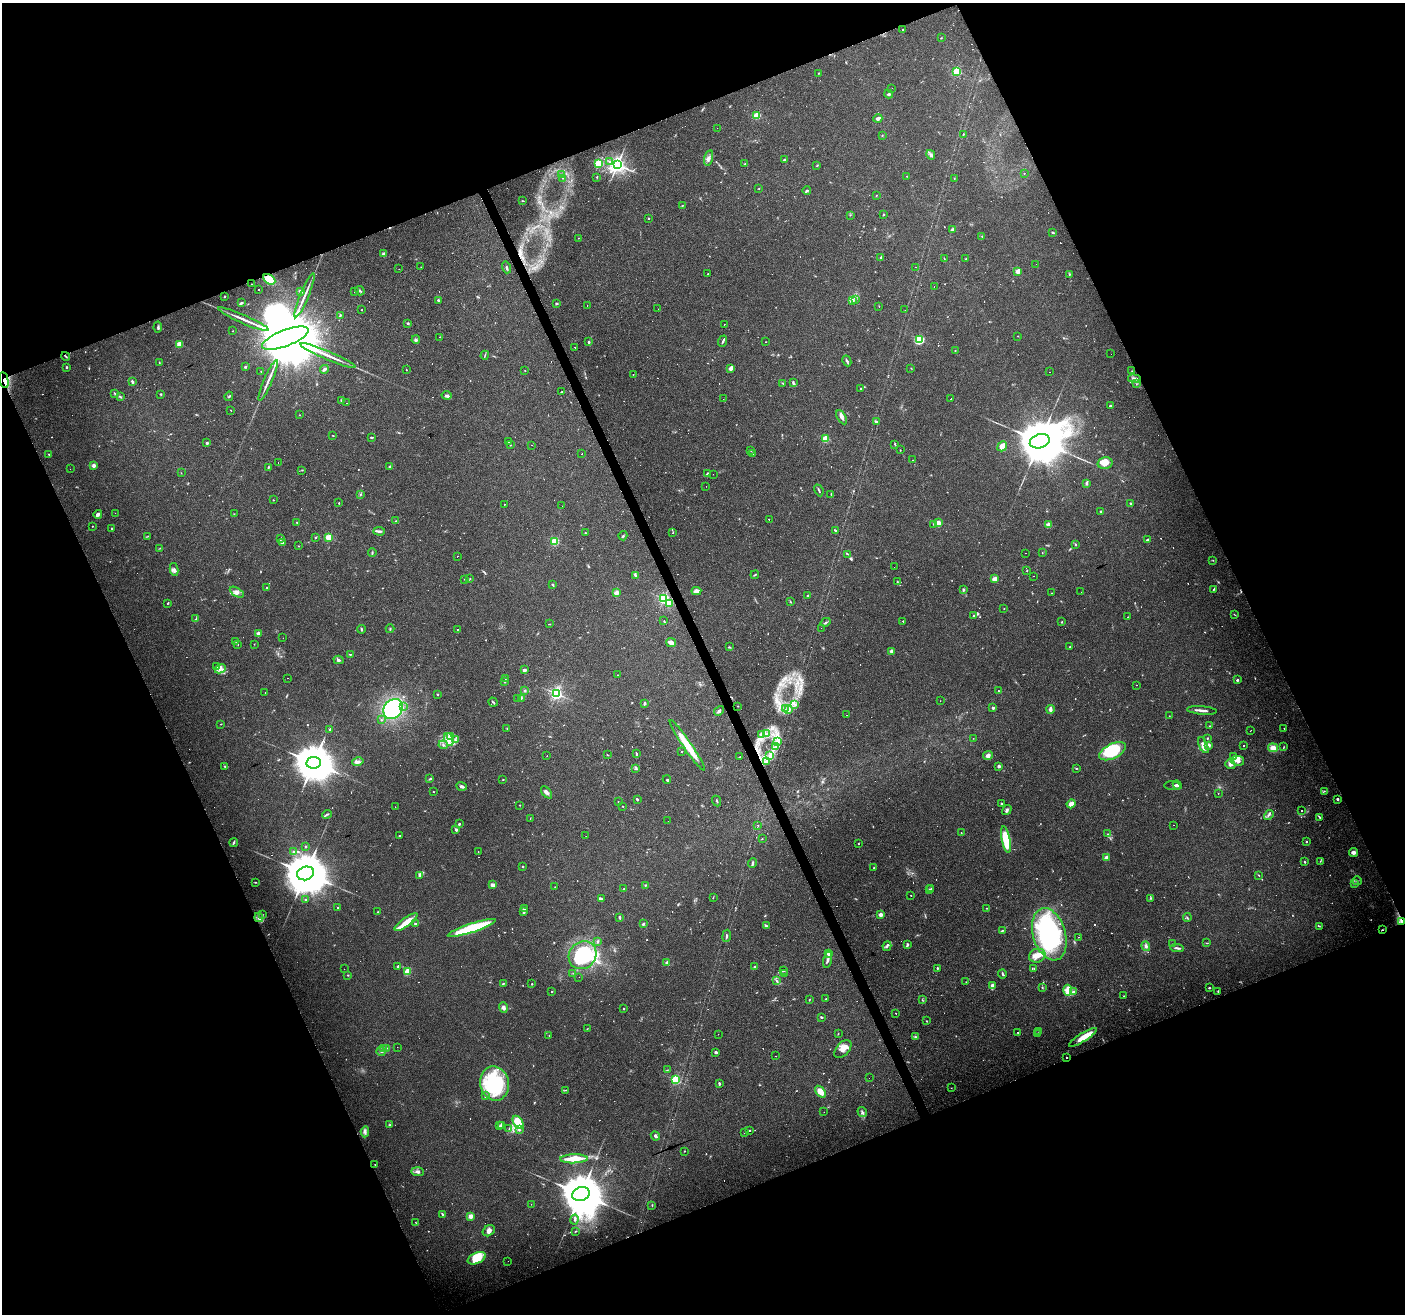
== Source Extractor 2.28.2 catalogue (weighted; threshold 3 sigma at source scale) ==
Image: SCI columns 1-5611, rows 82-5328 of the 5611 x 5467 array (HDU 1 of 3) = the unmasked area's bounding box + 8 px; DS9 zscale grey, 4 x 4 block average (1 PNG px = mean of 4 x 4 image px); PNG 1407 x 1316 px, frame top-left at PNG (2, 3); each listed source drawn as its Kron ellipse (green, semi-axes under 4 px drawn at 4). Shown black and unused: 43% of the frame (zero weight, under 4 of 8 exposures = <1% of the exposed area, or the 3 px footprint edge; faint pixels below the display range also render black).
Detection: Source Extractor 2.28.2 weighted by HDU 2 'WHT'. Background 0.0498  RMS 0.0024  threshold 0.00977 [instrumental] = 3 sigma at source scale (4.09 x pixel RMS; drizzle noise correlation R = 1.36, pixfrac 0.8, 0.0396/0.0396 arcsec/px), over >= 5 px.
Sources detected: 942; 28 too faint to see at this stretch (4 x 4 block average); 5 inside a brighter object's white glare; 200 cosmic-ray / hot-pixel residue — neither listed nor drawn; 17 coinciding with a brighter row at this scale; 44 inside a brighter listed object's ellipse — not listed separately; of the other 648, all 500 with FLUX_AUTO >= 0.479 (the completeness limit of this list) listed and drawn (148 fainter detections not listed), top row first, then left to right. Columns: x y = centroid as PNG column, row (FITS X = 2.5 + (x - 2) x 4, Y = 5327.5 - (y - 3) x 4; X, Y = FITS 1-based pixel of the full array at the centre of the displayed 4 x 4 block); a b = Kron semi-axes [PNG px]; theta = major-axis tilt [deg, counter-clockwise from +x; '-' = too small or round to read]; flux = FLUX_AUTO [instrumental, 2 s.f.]
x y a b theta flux
903 30 2 2 - 0.74
941 38 2 2 - 0.74
957 71 2 2 - 110
819 73 2 2 - 0.68
892 88 2 2 - 2.6
889 94 4 2 - 2.3
757 116 2 2 - 80
878 119 4 3 - 5.3
717 128 2 2 - 0.6
963 134 2 2 - 1
882 135 2 2 - 1
931 155 5 3 - 3.3
709 158 8 4 75 5.1
784 160 3 2 - 1.6
610 161 4 3 - 2.5
599 164 2 2 - 140
745 164 3 2 - 0.99
617 165 3 2 - 730
817 165 3 2 - 0.92
1024 173 2 2 - 17
562 175 2 2 - 0.61
907 176 2 2 - 0.86
597 177 3 2 - 0.87
562 178 2 2 - 0.51
954 179 2 2 - 0.75
759 188 2 2 - 0.58
807 191 4 2 - 1.8
876 196 2 2 - 0.6
523 201 4 2 - 0.82
682 205 2 2 - 0.55
850 215 2 2 - 0.88
883 215 2 2 - 1.5
648 218 2 2 - 0.72
952 230 3 2 - 4.8
1053 233 3 2 - 1.3
982 236 3 2 - 0.69
578 238 2 2 - 0.83
383 254 2 2 - 4
881 257 3 2 - 1.4
944 258 3 2 - 0.69
965 259 2 2 - 0.52
1036 264 2 2 - 0.52
421 267 2 2 - 0.5
507 267 6 2 -73 2.3
915 267 2 2 - 1
399 269 2 2 - 1.6
1017 271 2 2 - 27
708 274 2 2 - 1.1
1069 274 2 2 - 0.63
269 279 6 4 -32 29
251 284 2 2 - 0.53
934 287 2 2 - 0.61
258 290 2 2 - 1.8
300 291 4 2 - 2.2
360 291 5 2 - 1.9
354 292 2 2 - 0.55
305 295 24 2 67 8.9
225 296 2 2 - 1
438 300 2 2 - 2.1
852 300 4 3 - 2.6
856 300 3 2 - 1.4
241 303 3 2 - 2.4
556 303 3 2 - 1.8
587 306 2 2 - 0.89
879 306 2 2 - 0.58
658 309 2 2 - 0.55
362 310 2 2 - 0.72
905 310 2 2 - 1
340 315 4 2 - 1.1
244 319 27 2 -24 12
408 324 3 3 - 1.5
724 324 2 2 - 3.1
158 327 5 2 - 2.3
232 331 2 2 - 1
1018 336 2 2 - 0.55
439 337 2 2 - 0.64
285 338 24 8 21 38000
416 340 4 2 - 2.2
919 340 3 3 - 70
723 341 6 2 69 2
589 342 2 2 - 1.7
765 342 2 2 - 0.58
179 345 2 2 - 56
575 347 2 2 - 7.8
955 351 2 2 - 0.49
1111 354 2 2 - 0.65
328 355 30 2 -23 14
485 355 4 2 - 1.1
66 356 4 2 - 1.7
847 361 5 2 - 2.4
159 363 4 2 - 0.92
66 367 2 2 - 2.7
245 367 3 2 - 1.6
911 368 2 2 - 0.66
324 369 4 2 - 4
730 369 3 3 - 6
406 370 2 2 - 0.61
525 371 2 2 - 0.68
1132 371 2 2 - 0.69
261 372 3 2 - 0.65
1050 372 2 2 - 1.3
633 374 2 2 - 0.88
1134 379 6 3 -9 4
4 380 8 4 -79 6.6
268 380 22 2 67 8.6
132 382 3 2 - 2.9
783 383 2 2 - 0.94
794 383 4 3 - 1.9
1136 384 2 2 - 0.56
860 389 2 2 - 1.1
562 392 2 2 - 1.4
115 393 3 2 - 1
161 394 2 2 - 1.5
446 395 5 3 - 3
229 396 5 2 - 1.3
120 397 2 2 - 0.87
723 399 2 2 - 0.7
950 399 2 2 - 3.4
341 400 3 2 - 1.2
347 403 2 2 - 0.83
1110 406 2 2 - 1.7
231 410 2 2 - 6.6
300 415 2 2 - 0.51
842 417 8 4 -60 4.7
876 421 3 2 - 2
333 436 3 2 - 0.68
372 437 4 2 - 1.4
826 439 2 2 - 80
509 441 3 2 - 0.69
1040 441 10 7 18 11000
207 443 2 2 - 6
895 444 3 2 - 1.4
510 445 2 2 - 0.96
532 445 2 2 - 1.8
1002 446 5 4 - 13
751 450 2 2 - 1.1
900 450 2 2 - 0.61
581 454 2 2 - 1.2
753 454 2 2 - 0.63
49 455 3 2 - 0.92
913 460 2 2 - 11
278 463 2 2 - 1
1105 463 7 5 14 10
94 465 2 2 - 20
268 467 3 2 - 0.99
389 467 2 2 - 8
70 469 2 2 - 1
302 470 2 2 - 0.81
181 473 2 2 - 0.58
707 474 3 3 - 1.9
713 474 2 2 - 7.2
1087 483 4 2 - 3
706 486 2 2 - 1.8
819 490 6 2 -66 2
361 494 3 2 - 1
831 494 4 2 - 1
273 500 2 2 - 0.96
339 503 2 2 - 2
1131 503 3 2 - 1.9
505 504 2 2 - 0.86
562 506 2 2 - 1.7
1101 511 3 2 - 1.4
115 513 2 2 - 0.54
98 514 4 3 - 4.3
234 514 2 2 - 0.58
769 519 2 2 - 6.6
396 521 2 2 - 0.65
297 522 2 2 - 0.91
938 523 4 3 - 8.7
934 524 3 2 - 1.4
1048 525 2 2 - 32
92 526 2 2 - 1.2
112 528 2 2 - 3.1
379 531 6 3 -5 3.2
836 531 4 2 - 2.3
585 533 2 2 - 0.81
673 533 2 2 - 0.9
148 536 4 2 - 0.71
623 536 4 2 - 1.6
316 537 2 2 - 1.7
329 537 2 2 - 78
280 539 4 2 - 1.8
1147 540 2 2 - 5.8
555 541 2 2 - 97
283 542 3 2 - 1.4
1076 545 3 2 - 1.1
298 546 2 2 - 0.74
160 548 2 2 - 0.53
372 553 4 2 - 1.5
1026 553 2 2 - 1.5
1042 553 2 2 - 0.5
848 554 3 2 - 1
457 556 2 2 - 8.5
1213 560 2 2 - 0.59
894 567 2 2 - 0.66
174 569 6 3 -79 3.9
1027 571 2 2 - 0.91
635 575 4 2 - 1.6
755 575 4 2 - 1.2
1034 576 2 2 - 3
465 579 3 2 - 1.8
470 579 2 2 - 0.69
994 579 2 2 - 31
897 582 2 2 - 0.86
553 585 4 2 - 1.1
267 587 2 2 - 0.75
1213 589 3 2 - 1
963 590 3 2 - 1.4
696 591 5 3 - 8.2
237 592 7 4 -31 5.2
1081 592 2 2 - 2.3
616 593 2 2 - 33
1051 593 2 2 - 0.58
808 595 3 2 - 1.2
664 599 2 2 - 230
790 602 2 2 - 0.83
168 603 3 2 - 0.99
669 603 2 2 - 51
1004 609 2 2 - 0.55
1234 614 4 2 - 0.7
974 616 3 3 - 1.4
1128 617 2 2 - 1.1
196 618 3 2 - 1.1
664 621 3 2 - 1
903 621 2 2 - 1.4
826 622 5 2 - 2.2
1062 622 2 2 - 1.1
549 624 4 2 - 0.53
821 628 2 2 - 0.66
361 629 4 2 - 1.6
390 629 4 2 - 1.1
458 629 2 2 - 5.9
258 633 3 2 - 5.5
283 638 2 2 - 4.9
235 641 3 2 - 0.58
671 643 5 3 - 8.4
254 644 2 2 - 0.54
238 645 2 2 - 0.56
729 647 3 2 - 1.1
1070 647 2 2 - 0.92
891 651 2 2 - 12
350 654 3 2 - 0.95
338 660 5 3 - 3
216 667 3 2 - 1.1
220 669 6 3 24 4.9
524 670 4 3 - 2.8
618 675 2 2 - 0.52
287 678 2 2 - 0.49
505 679 2 2 - 0.51
1237 680 2 2 - 2.7
504 682 2 2 - 0.63
1137 685 2 2 - 1.1
525 690 3 2 - 0.94
999 691 2 2 - 0.63
265 692 2 2 - 0.49
437 694 2 2 - 0.77
556 694 2 2 - 340
518 698 2 2 - 0.73
521 698 3 3 - 1.5
940 701 2 2 - 1.3
493 702 5 2 - 1.5
644 704 4 2 - 2
795 705 2 2 - 0.6
738 706 2 2 - 0.54
403 707 2 2 - 0.84
785 708 2 2 - 0.51
993 708 3 2 - 2.4
393 709 11 9 46 150
1050 709 4 2 - 7.1
789 710 3 2 - 1.6
1202 710 15 2 -5 6.7
719 711 5 3 - 4
846 715 2 2 - 0.76
1169 716 2 2 - 0.58
382 720 2 2 - 0.65
221 724 2 2 - 0.78
1209 726 2 2 - 0.9
507 728 2 2 - 0.59
1284 728 2 2 - 0.83
330 729 2 2 - 1.3
1250 731 2 2 - 0.55
761 734 2 2 - 0.72
766 734 3 2 - 1.1
451 737 3 2 - 1.6
973 738 2 2 - 0.58
1207 739 2 2 - 0.72
449 740 6 3 -68 6
455 740 2 2 - 1.1
778 741 2 2 - 0.66
443 745 5 2 - 2.2
687 745 30 4 -56 40
1203 745 8 3 -67 7.8
1244 745 2 2 - 28
775 746 2 2 - 0.64
1209 746 4 3 - 2.6
1284 747 2 2 - 0.73
1273 748 5 4 - 9.7
1113 751 14 7 26 55
682 752 2 2 - 0.64
636 754 4 2 - 1.8
607 755 3 2 - 0.63
547 756 2 2 - 3.2
770 756 3 2 - 2.3
988 756 5 4 - 5.1
1234 756 3 2 - 1.2
739 757 2 2 - 1.1
767 761 3 2 - 1.9
1238 761 6 5 - 7.3
358 762 6 3 16 3.6
313 763 7 6 - 5800
1230 764 5 4 - 4.5
224 766 3 2 - 0.88
999 766 4 3 - 2.5
1076 768 2 2 - 1.1
635 769 3 2 - 1.3
430 779 4 2 - 1.6
503 779 2 2 - 0.71
667 780 4 2 - 2.2
1177 785 5 4 - 3.3
462 786 5 3 - 3.7
1172 786 8 2 -3 2.1
433 791 2 2 - 0.57
1324 791 2 2 - 0.63
547 792 7 3 -49 4.5
1218 793 2 2 - 2.9
1338 799 3 2 - 2
637 800 2 2 - 1.3
618 801 2 2 - 0.49
717 801 5 2 - 1.5
1002 804 3 3 - 1.9
1071 804 4 3 - 8.7
519 805 2 2 - 0.49
623 806 2 2 - 0.59
395 807 2 2 - 0.48
1007 810 5 3 - 2.8
1301 810 2 2 - 15
327 814 5 2 - 1.5
1269 815 5 3 - 2.7
1320 818 4 2 - 2.6
530 819 2 2 - 0.53
668 821 2 2 - 0.83
459 824 2 2 - 1.9
758 825 2 2 - 0.51
1174 825 2 2 - 0.52
456 830 4 3 - 2
961 833 2 2 - 0.68
1108 834 2 2 - 1.1
399 836 2 2 - 3
586 836 2 2 - 1.2
762 839 2 2 - 0.71
1006 840 13 4 -79 56
1306 842 2 2 - 1.4
234 843 4 2 - 1.6
858 844 2 2 - 0.68
305 846 2 2 - 0.84
293 851 3 2 - 1.5
478 852 2 2 - 0.66
1354 852 4 4 - 5.2
1107 857 2 2 - 28
1320 861 3 2 - 0.86
1305 862 2 2 - 1.5
753 863 5 2 - 2
523 867 2 2 - 0.96
874 868 2 2 - 0.95
306 873 9 6 17 8700
419 875 3 2 - 2.1
1259 875 2 2 - 0.75
1357 881 4 2 - 1.7
255 882 3 2 - 0.95
1355 883 3 2 - 1.1
493 885 3 2 - 8.7
645 885 2 2 - 1.2
555 887 2 2 - 0.48
931 888 2 2 - 0.9
624 889 4 2 - 2.2
929 890 3 2 - 1.3
911 895 2 2 - 0.83
713 897 2 2 - 0.56
1150 898 4 2 - 1.1
306 899 3 2 - 1.1
601 899 4 2 - 2.4
338 908 2 2 - 4.6
986 908 2 2 - 0.68
524 909 4 2 - 2.2
378 912 2 2 - 0.52
524 912 2 2 - 2.7
262 915 2 2 - 0.53
880 915 2 2 - 24
259 917 5 3 - 2.8
1187 917 4 2 - 1.3
620 918 4 2 - 2.4
406 922 14 3 37 23
1401 922 3 2 - 2.3
416 924 2 2 - 3.9
643 924 3 2 - 1.9
766 926 4 2 - 1.5
1319 926 2 2 - 0.94
472 928 25 4 18 90
1002 930 3 2 - 1.3
1382 930 3 2 - 1.1
1049 934 27 16 -73 240
727 936 6 2 80 2.3
1078 937 2 2 - 1.2
597 941 3 2 - 1.5
1206 943 2 2 - 0.58
1173 944 3 2 - 1.5
908 945 3 2 - 2.3
887 946 5 3 - 3
1146 946 5 3 - 3.1
1177 948 7 2 -6 3.7
828 954 2 2 - 12
582 955 15 13 43 110
1037 956 8 6 19 12
828 960 8 2 77 4
667 963 2 2 - 21
398 966 4 2 - 2.4
755 967 3 3 - 2.4
937 968 2 2 - 1.6
344 969 2 2 - 7.5
1034 969 3 2 - 1.1
408 971 4 3 - 19
784 971 4 2 - 1.4
573 973 2 2 - 0.52
785 974 4 2 - 1
1002 974 4 3 - 1.7
348 975 2 2 - 1
579 977 2 2 - 0.53
776 981 2 2 - 0.9
966 982 2 2 - 0.65
503 984 3 2 - 0.99
532 984 2 2 - 2
992 985 2 2 - 15
1042 988 2 2 - 0.87
1209 988 3 2 - 1.2
1068 990 5 4 - 24
552 991 2 2 - 1.6
1218 991 3 2 - 0.88
1074 992 3 3 - 2.4
1124 996 2 2 - 0.66
826 999 2 2 - 1.1
809 1000 3 2 - 0.76
922 1000 2 2 - 0.7
503 1008 5 4 - 3.9
624 1009 2 2 - 0.95
896 1013 2 2 - 2.7
821 1017 2 2 - 1.6
927 1021 2 2 - 1
587 1029 3 2 - 0.59
1018 1032 2 2 - 2.3
1039 1032 3 2 - 0.7
1037 1033 2 2 - 0.7
718 1034 2 2 - 0.6
838 1034 3 2 - 0.55
549 1036 2 2 - 0.48
915 1037 4 2 - 1.6
1083 1037 16 4 32 21
397 1047 2 2 - 2.1
383 1048 2 2 - 0.81
387 1048 3 2 - 0.93
843 1049 10 6 49 11
381 1051 4 2 - 2
716 1052 3 2 - 3.2
776 1056 2 2 - 2.2
1066 1057 2 2 - 2.1
667 1070 2 2 - 0.52
869 1078 2 2 - 1.6
675 1080 2 2 - 160
494 1083 17 14 -78 120
719 1084 3 2 - 2.3
951 1088 2 2 - 0.48
565 1090 3 2 - 0.86
820 1092 6 3 -53 18
485 1096 3 2 - 0.89
824 1112 2 2 - 0.68
862 1112 5 2 - 2.4
518 1122 7 4 -56 26
390 1125 2 2 - 0.85
501 1125 3 2 - 4.3
499 1126 2 2 - 0.77
509 1129 2 2 - 0.49
519 1130 4 3 - 2.6
749 1131 2 2 - 2.1
365 1132 5 3 - 3.6
745 1133 2 2 - 2.3
655 1136 5 2 - 2.9
685 1151 2 2 - 0.63
574 1159 14 4 1 33
375 1165 3 2 - 0.7
418 1172 6 3 -3 3.3
581 1194 9 6 18 8900
531 1204 2 2 - 0.65
652 1205 3 2 - 1.1
442 1214 4 2 - 1.4
471 1216 2 2 - 12
574 1220 5 2 - 1.9
415 1222 2 2 - 0.56
489 1231 6 5 - 5.9
575 1231 2 2 - 0.48
477 1258 9 5 24 28
508 1261 2 2 - 0.49
Overlapping masked pixels (flux is a lower limit): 6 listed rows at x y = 269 279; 1134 379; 4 380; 1401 922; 1382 930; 1066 1057
Diffuse or blended objects may show on this block-average render without a row.